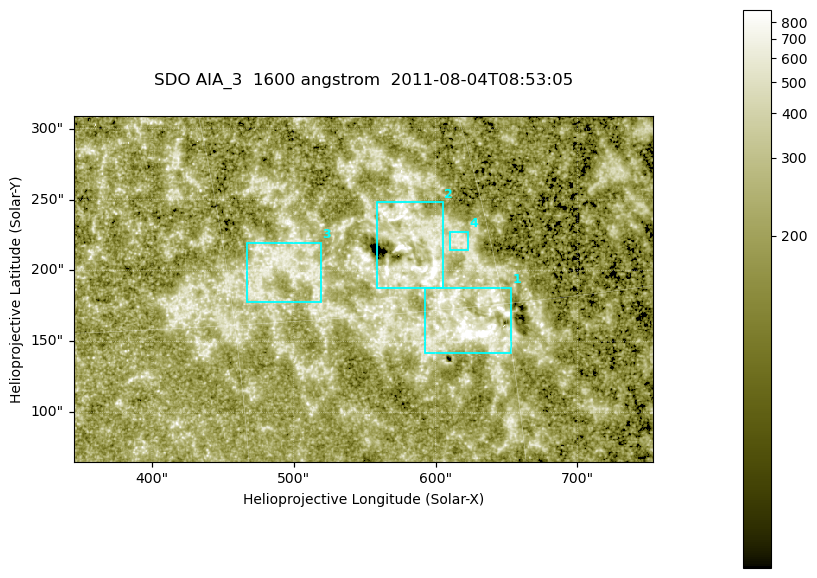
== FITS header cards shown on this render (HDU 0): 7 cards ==
TELESCOP= 'SDO     '           /
INSTRUME= 'AIA_3   '           /
WAVELNTH=                 1600 /
WAVEUNIT= 'angstrom'           /
DATE-OBS= '2011-08-04T08:53:05.120' /
CTYPE1  = 'HPLN-TAN'           /
CTYPE2  = 'HPLT-TAN'           /

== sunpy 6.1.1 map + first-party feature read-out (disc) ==
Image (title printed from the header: SDO AIA_3  1600 angstrom  2011-08-04T08:53:05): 670 x 401 px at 0.609 arcsec/px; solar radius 946 arcsec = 1552 px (partial field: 3.6% of the solar disc is inside the frame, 100% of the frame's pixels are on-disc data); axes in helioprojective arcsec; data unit not stated in the header (colour bar unlabelled)
Pointing: header CRPIX1/2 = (2047.81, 2050.03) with CRVAL1/2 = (0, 0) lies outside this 670 x 401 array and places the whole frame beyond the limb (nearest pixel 1.39 R_sun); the SolarSoft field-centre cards XCEN/YCEN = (548.9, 187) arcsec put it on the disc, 2064 arcsec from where CRPIX/CRVAL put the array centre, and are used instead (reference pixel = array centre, CRVAL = XCEN/YCEN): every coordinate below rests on XCEN/YCEN
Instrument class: DISC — disc imager (sunpy class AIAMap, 1600 A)
Bright regions (active regions / flare kernels): reference = the on-disc median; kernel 5 px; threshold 5 sigma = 328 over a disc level ~205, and >= 1.15x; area >= 268 px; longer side >= 5 px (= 3 arcsec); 4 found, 4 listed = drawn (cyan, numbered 1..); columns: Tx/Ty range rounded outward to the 2 arcsec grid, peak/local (2 s.f.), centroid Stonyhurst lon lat
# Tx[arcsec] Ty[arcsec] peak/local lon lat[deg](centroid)
1 592..654 142..188 9.9 +43 +14
2 558..606 188..248 5.2 +41 +18
3 466..520 178..220 3.5 +33 +17
4 610..624 214..228 3.2 +43 +18